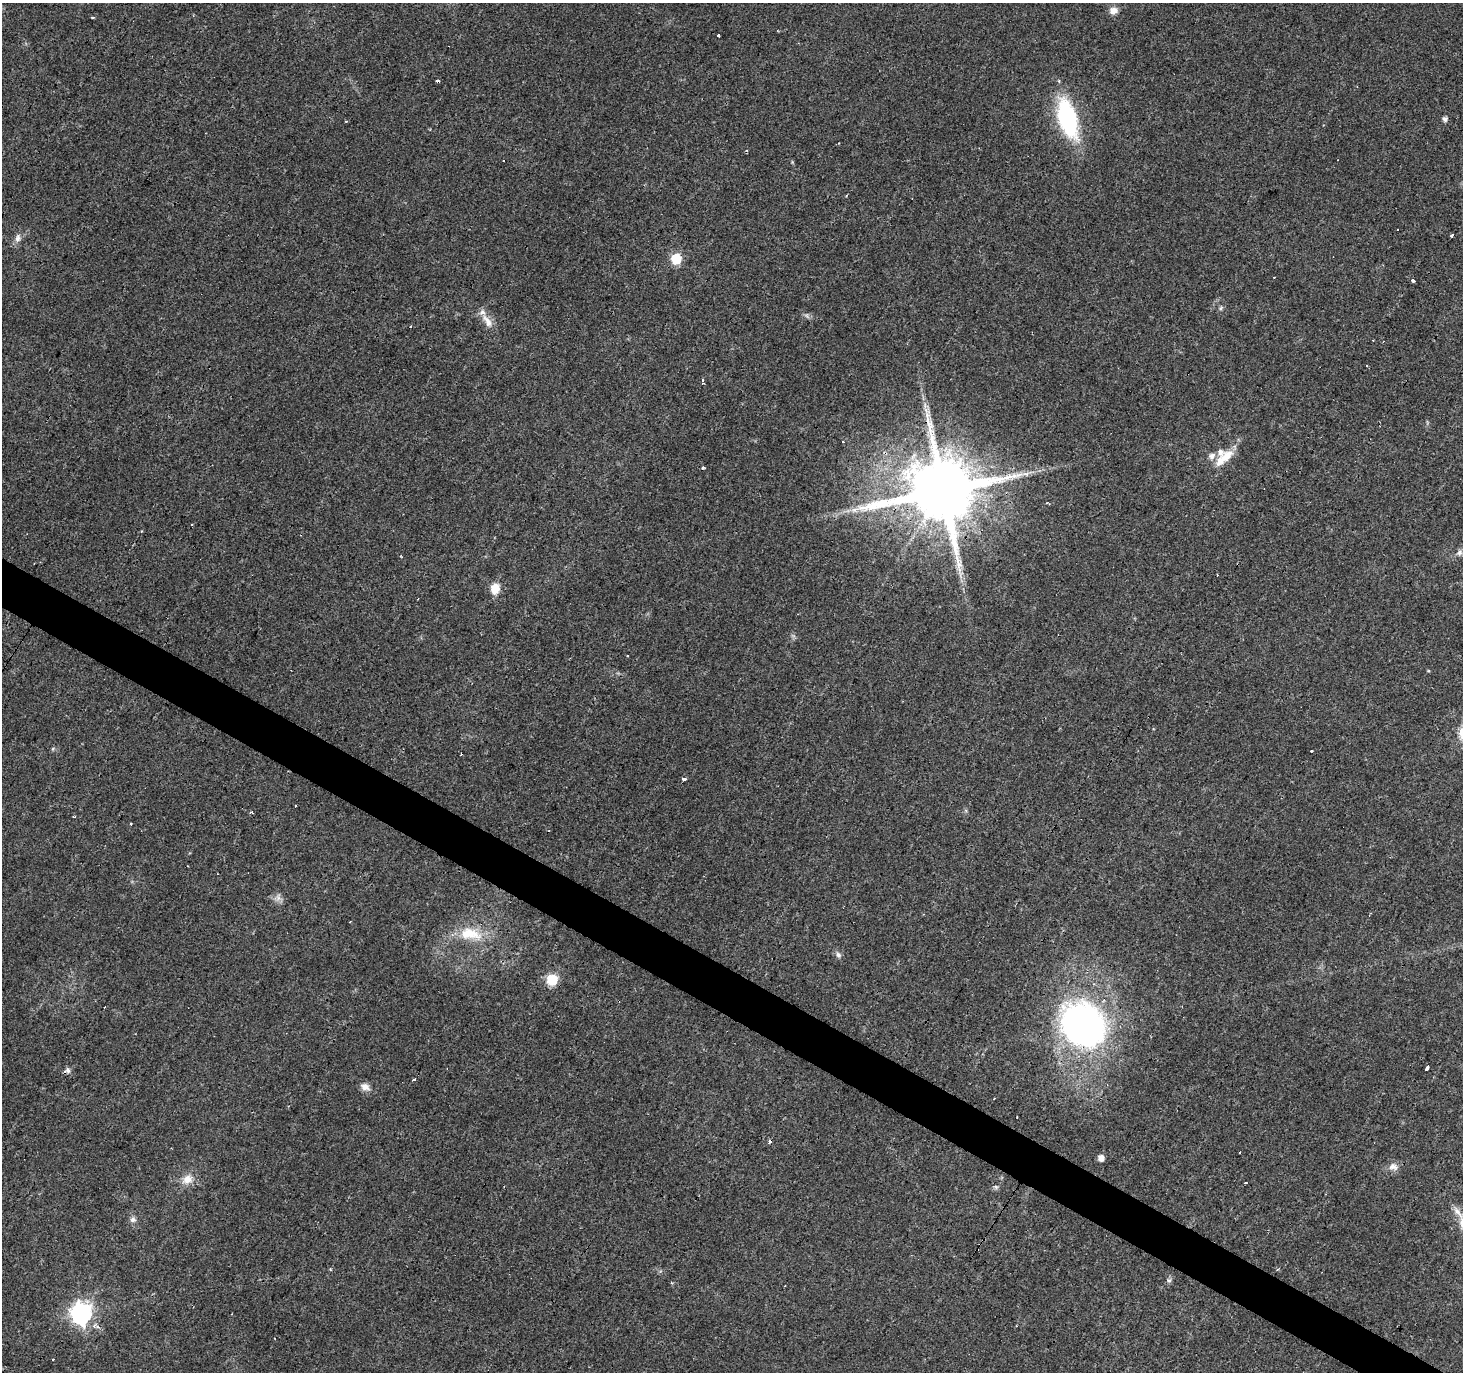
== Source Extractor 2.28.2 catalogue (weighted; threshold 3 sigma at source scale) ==
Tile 6 of 4 x 4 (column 2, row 2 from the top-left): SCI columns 1465-2925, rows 2996-4365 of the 5848 x 5924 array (HDU 1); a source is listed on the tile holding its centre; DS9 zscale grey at full resolution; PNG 1465 x 1374 px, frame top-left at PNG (2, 3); no overlay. Shown black and unused: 3% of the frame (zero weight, under 3 of 4 exposures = <1% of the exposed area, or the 3 px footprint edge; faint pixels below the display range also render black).
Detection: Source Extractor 2.28.2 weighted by HDU 2 'WHT'; one run over the whole footprint, this tile lists its part. Background 0.0278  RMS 0.0032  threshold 0.0145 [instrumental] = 3 sigma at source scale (4.5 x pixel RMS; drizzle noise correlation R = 1.50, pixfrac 1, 0.0396/0.0396 arcsec/px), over >= 5 px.
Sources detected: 69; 1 too faint to see at this stretch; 15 cosmic-ray / hot-pixel residue — not listed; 3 inside a brighter listed object's ellipse — not listed separately; the other 50 listed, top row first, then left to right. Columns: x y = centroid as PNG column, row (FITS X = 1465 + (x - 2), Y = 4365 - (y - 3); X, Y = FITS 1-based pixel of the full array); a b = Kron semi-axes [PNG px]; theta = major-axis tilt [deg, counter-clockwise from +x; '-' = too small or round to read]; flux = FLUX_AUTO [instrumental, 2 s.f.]
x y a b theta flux
1113 11 10 9 - 2.2
92 17 3 2 - 0.74
718 35 3 3 - 1.3
1067 118 23 11 -74 63
1445 119 5 5 - 1.3
346 122 4 3 - 0.24
504 160 3 3 - 2.9
1452 235 3 3 - 1.6
18 238 13 7 76 1.7
676 259 6 6 - 18
1413 280 3 3 - 7.7
1221 308 6 4 71 0.5
488 322 16 9 -69 3
703 381 5 3 - 0.74
927 410 12 4 -35 1
1212 456 10 7 51 1.5
1226 456 23 11 46 5.5
703 468 4 2 - 0.73
943 491 18 17 - 4100
1048 503 6 3 -28 0.34
855 510 11 6 17 1.8
1459 552 9 7 47 1.1
1217 575 2 2 - 0.3
495 589 11 8 73 5.3
53 749 6 4 89 0.4
1311 750 3 3 - 4.4
684 779 3 3 - 3.1
296 806 3 2 - 0.46
252 812 4 3 - 0.72
74 817 4 2 - 0.3
278 897 11 6 88 1.4
470 934 36 17 -7 12
838 955 9 6 -54 1
552 980 6 6 - 24
1083 1025 50 42 -40 110
1427 1067 5 3 - 3.1
68 1070 9 6 -70 1
414 1080 3 3 - 0.97
365 1087 12 9 -22 2.1
994 1098 3 2 - 0.79
1101 1158 5 5 - 2.3
1393 1167 13 10 -14 2.2
187 1179 14 12 41 3.7
1245 1183 3 2 - 0.46
1458 1212 27 6 -50 3.3
133 1219 8 7 - 1.1
331 1270 4 3 - 0.47
1169 1280 7 5 39 0.72
81 1314 8 8 - 180
97 1326 10 5 -23 1.6
Overlapping masked pixels (flux is a lower limit): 1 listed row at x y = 943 491